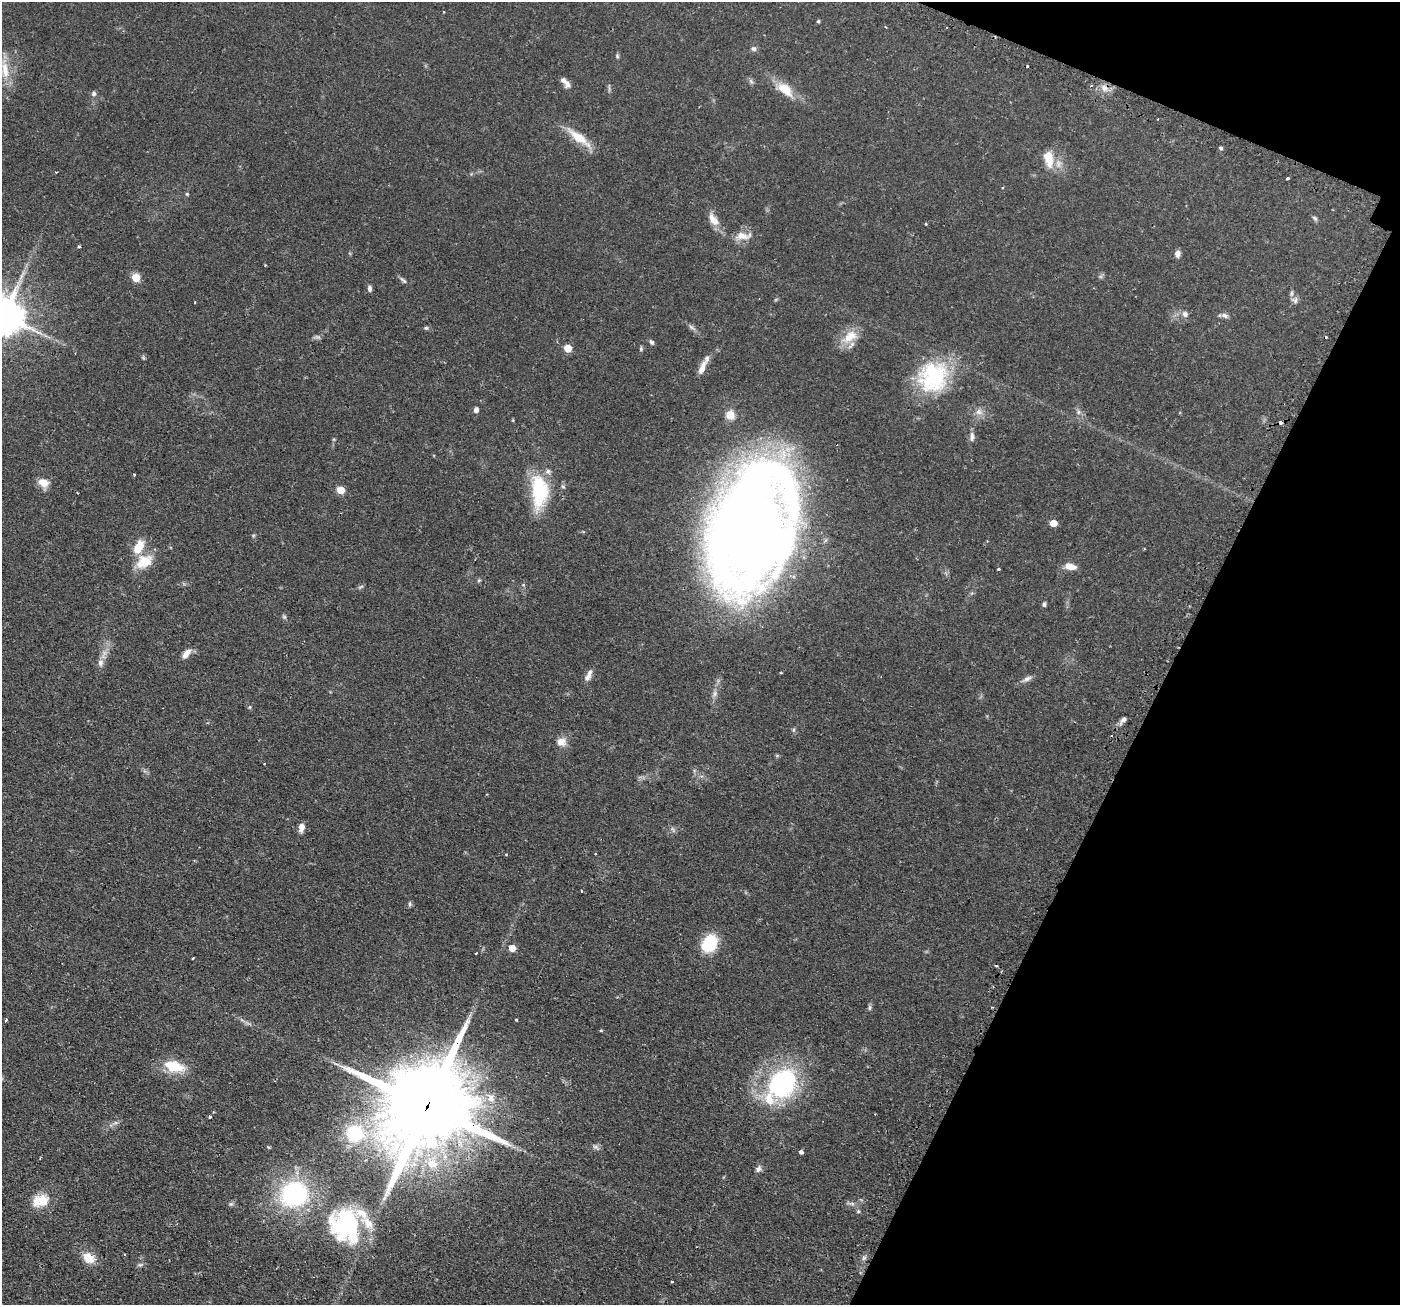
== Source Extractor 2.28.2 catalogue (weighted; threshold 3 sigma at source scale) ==
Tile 8 of 4 x 4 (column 4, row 2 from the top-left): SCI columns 4237-5634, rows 2779-4081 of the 5676 x 5691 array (HDU 1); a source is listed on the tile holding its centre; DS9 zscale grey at full resolution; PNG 1402 x 1307 px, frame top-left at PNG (2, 2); no overlay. Shown black and unused: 19% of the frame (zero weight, under 2 of 3 exposures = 4% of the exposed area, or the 3 px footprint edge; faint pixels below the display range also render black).
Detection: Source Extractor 2.28.2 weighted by HDU 2 'WHT'; one run over the whole footprint, this tile lists its part. Background 0.0608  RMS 0.0049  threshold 0.0219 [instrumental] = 3 sigma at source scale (4.5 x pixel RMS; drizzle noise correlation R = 1.50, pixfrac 1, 0.05/0.05 arcsec/px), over >= 5 px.
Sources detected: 109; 4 cosmic-ray / hot-pixel residue — not listed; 6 inside a brighter listed object's ellipse — not listed separately; the other 99 listed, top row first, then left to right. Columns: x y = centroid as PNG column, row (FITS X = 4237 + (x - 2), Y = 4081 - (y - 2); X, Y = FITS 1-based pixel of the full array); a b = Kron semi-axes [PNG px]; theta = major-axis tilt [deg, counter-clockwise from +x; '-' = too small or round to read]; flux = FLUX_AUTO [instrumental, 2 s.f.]
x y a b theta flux
444 12 3 2 - 0.31
818 21 4 4 - 0.62
886 27 4 2 - 0.39
753 49 7 6 - 1.2
617 56 6 5 - 0.65
5 70 27 10 -82 8.5
751 81 6 6 - 0.98
565 82 14 6 -49 2.5
1104 88 10 8 -63 3
785 89 22 11 -40 9.2
94 94 6 5 - 1.2
578 137 31 9 -37 11
1221 148 5 4 - 0.7
1048 159 22 12 -80 8.2
56 172 3 3 - 0.54
1287 178 3 3 - 1.6
187 194 5 4 - 0.55
1314 218 8 5 -28 0.86
713 219 19 10 -55 5.1
926 224 4 3 - 0.37
743 236 25 10 4 5.5
79 246 4 3 - 1.1
1177 254 8 6 85 2.2
265 265 3 3 - 0.36
136 277 10 9 - 4.1
403 280 12 4 -39 1.2
369 288 7 5 -85 1.4
1295 300 11 8 -23 1.9
195 302 3 2 - 0.36
1185 314 7 7 - 1.8
1224 315 9 6 -32 1.5
3 316 12 11 - 1700
692 327 12 4 -35 1.4
426 328 6 5 - 0.75
317 337 8 5 -19 0.97
849 337 22 13 55 8.5
651 342 7 5 -56 1
568 348 5 5 - 12
641 349 6 4 72 0.71
702 368 21 7 67 4.4
933 377 40 35 62 39
476 410 5 5 - 1.9
979 412 11 8 -16 2.7
730 415 11 10 - 4.9
972 437 13 6 89 2
134 475 3 2 - 0.63
43 482 13 9 -21 4.9
341 490 5 5 - 10
539 491 39 18 -88 29
1053 523 5 5 - 7.9
752 528 82 52 76 1100
138 547 18 9 63 8.3
144 561 23 15 29 10
1070 566 13 7 -12 4.8
998 569 3 3 - 0.76
479 580 5 4 - 0.59
1044 604 6 5 - 0.91
284 617 6 5 - 0.74
186 653 14 7 51 3.3
100 662 11 8 -90 2.4
587 677 10 7 35 2
1027 679 14 6 26 2
1123 720 10 6 37 1.7
793 730 6 4 89 0.73
561 742 12 10 -9 3.9
264 763 3 2 - 0.41
301 827 9 6 80 3.3
673 829 9 3 -69 0.72
506 854 3 3 - 0.41
595 854 3 2 - 0.45
581 891 3 2 - 0.4
410 904 6 4 83 0.84
709 943 14 10 56 29
512 948 5 5 - 6.6
193 958 3 2 - 0.59
870 1008 9 4 90 0.85
516 1019 3 3 - 0.73
6 1020 3 3 - 0.87
601 1030 4 3 - 0.45
174 1066 25 13 -15 13
782 1084 33 26 53 68
491 1098 12 9 -76 4.2
426 1108 40 20 61 12000
210 1117 3 3 - 1.8
355 1133 16 14 -16 29
596 1147 9 4 -35 1.2
801 1152 4 4 - 1.3
432 1163 19 16 -46 12
758 1169 9 7 59 1.5
294 1194 31 27 25 58
39 1199 26 11 33 8
852 1203 7 4 -1 1.1
231 1204 6 4 -17 0.81
858 1211 6 4 -72 0.62
345 1225 41 35 -69 53
89 1258 15 10 -39 7.2
863 1258 7 4 71 0.96
140 1265 7 4 18 0.84
672 1282 4 2 - 0.37
Overlapping masked pixels (flux is a lower limit): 2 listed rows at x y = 539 491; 426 1108
Isophote crosses this tile's border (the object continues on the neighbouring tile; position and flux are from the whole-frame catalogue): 1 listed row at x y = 3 316